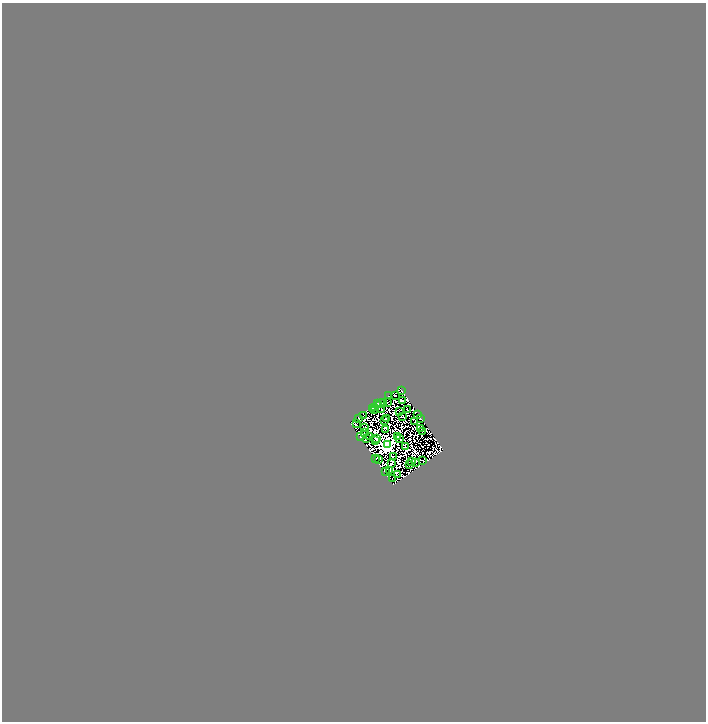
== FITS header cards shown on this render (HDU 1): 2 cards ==
NAXIS1  =                 1408
NAXIS2  =                 1439

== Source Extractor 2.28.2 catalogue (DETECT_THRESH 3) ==
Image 1408 x 1439 px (HDU 1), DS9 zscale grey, zoomed out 1/2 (1 PNG px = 2 x 2 image px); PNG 708 x 724 px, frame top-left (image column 1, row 1438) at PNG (2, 3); each listed source drawn as its Kron ellipse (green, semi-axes under 4 px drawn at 4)
Background 0.854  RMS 4.2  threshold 12.6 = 3 sigma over >= 5 px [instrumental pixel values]
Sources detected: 70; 21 cannot appear on this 1/2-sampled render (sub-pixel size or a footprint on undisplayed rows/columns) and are neither listed nor drawn; the other 49 listed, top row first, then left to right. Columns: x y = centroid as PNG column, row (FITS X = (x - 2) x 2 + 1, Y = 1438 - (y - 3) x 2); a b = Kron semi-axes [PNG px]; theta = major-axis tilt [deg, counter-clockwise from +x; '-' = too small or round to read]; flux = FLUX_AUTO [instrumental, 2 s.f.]
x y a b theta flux
402 391 2 1 - 230
396 395 2 1 - 280
388 396 2 1 - 270
403 400 2 1 - 210
388 402 2 1 - 260
378 403 2 1 - 270
383 403 3 2 - 230
381 404 4 3 - 520
374 407 2 1 - 160
372 409 2 1 - 230
374 410 2 1 - 220
382 410 2 1 - 340
408 410 2 1 - 170
399 412 3 1 - 230
417 414 2 1 - 210
363 416 3 1 - 200
402 417 2 1 - 260
386 418 3 1 - 140
359 419 2 1 - 240
420 419 4 2 - 430
385 420 2 1 - 230
415 422 3 1 - 240
356 423 2 1 - 210
365 428 2 1 - 330
421 429 2 1 - 160
385 430 2 1 - 120
422 432 2 1 - 210
364 433 2 1 - 270
369 436 2 1 - 180
397 436 3 2 - 330
361 437 3 2 - 360
366 438 2 1 - 200
377 438 4 1 - 340
400 438 3 2 - 350
376 441 3 1 - 310
387 445 3 3 - 250000
405 446 3 1 - 320
393 456 2 1 - 350
375 458 2 1 - 360
379 459 3 2 - 320
423 460 2 1 - 230
411 462 2 1 - 180
392 463 2 1 - 330
415 463 2 1 - 360
409 465 2 2 - 280
389 471 3 2 - 400
385 472 3 1 - 370
398 474 2 1 - 290
392 478 2 1 - 220
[21 sub-pixel or undisplayed-footprint detections neither listed nor drawn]